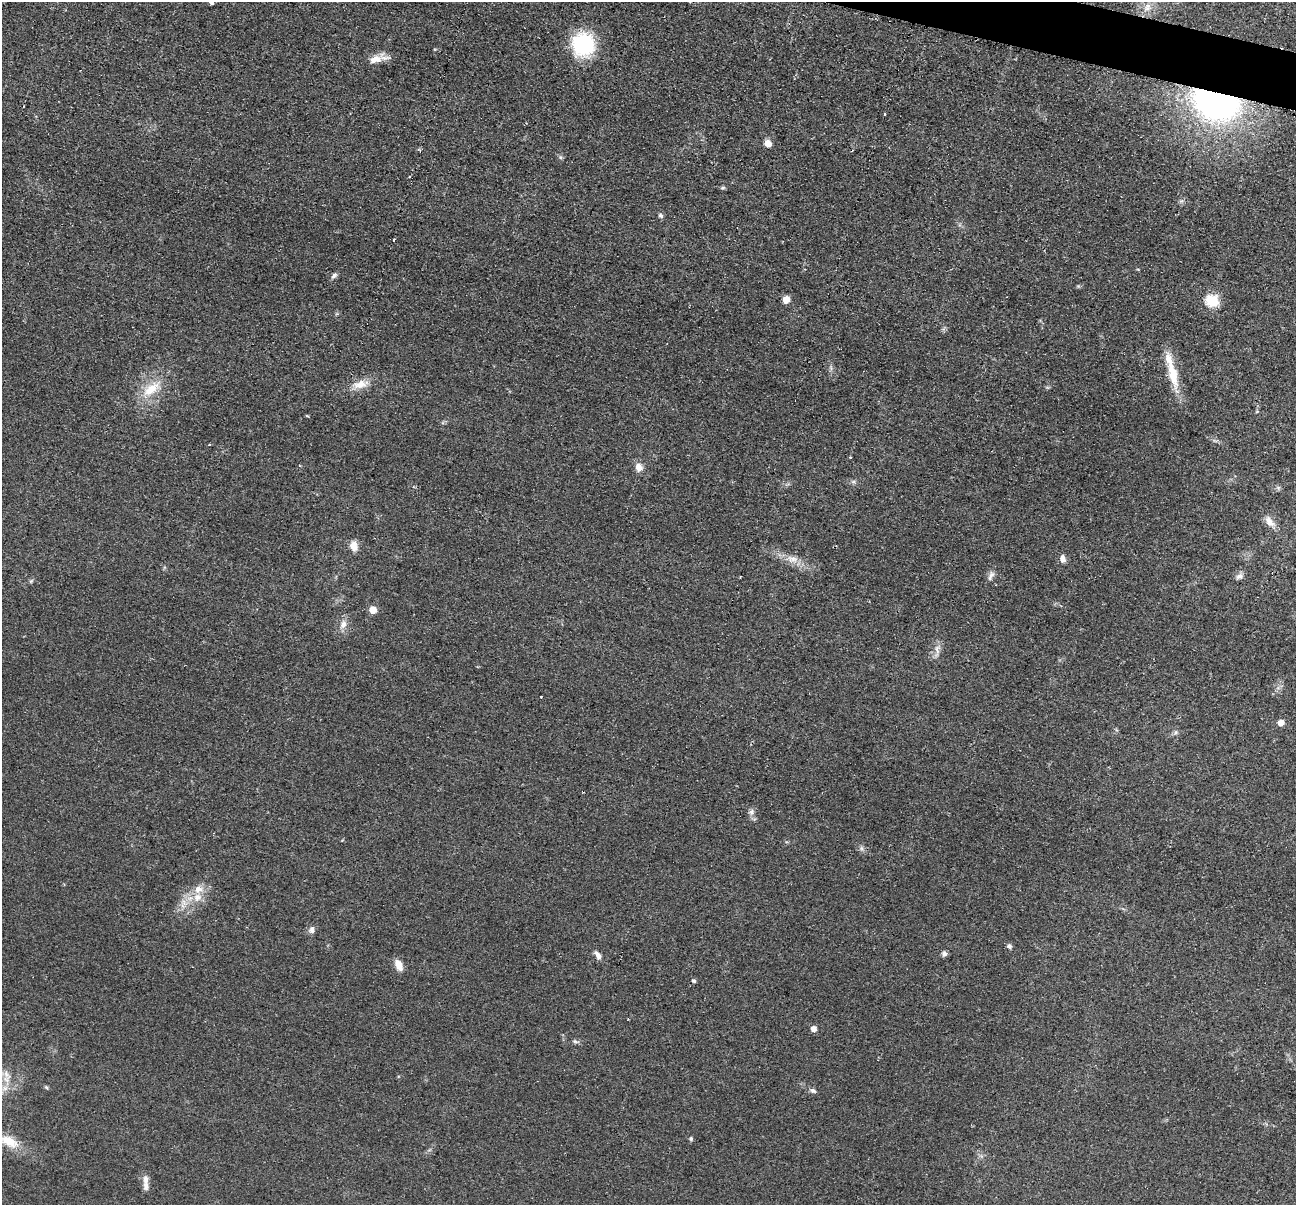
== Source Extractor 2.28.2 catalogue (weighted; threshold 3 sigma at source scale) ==
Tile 10 of 4 x 4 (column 2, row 3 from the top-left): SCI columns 1304-2597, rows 1463-2665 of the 5195 x 5211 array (HDU 1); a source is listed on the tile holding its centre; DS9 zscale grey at full resolution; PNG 1298 x 1207 px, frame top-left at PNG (2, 2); no overlay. Shown black and unused: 1% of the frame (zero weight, under 2 of 3 exposures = <1% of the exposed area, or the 3 px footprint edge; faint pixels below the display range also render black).
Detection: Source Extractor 2.28.2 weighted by HDU 2 'WHT'; one run over the whole footprint, this tile lists its part. Background 0.0452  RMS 0.0086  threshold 0.0386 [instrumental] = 3 sigma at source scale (4.5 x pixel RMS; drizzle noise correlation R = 1.50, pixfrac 1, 0.05/0.05 arcsec/px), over >= 5 px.
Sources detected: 56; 1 cosmic-ray / hot-pixel residue — not listed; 3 inside a brighter listed object's ellipse — not listed separately; the other 52 listed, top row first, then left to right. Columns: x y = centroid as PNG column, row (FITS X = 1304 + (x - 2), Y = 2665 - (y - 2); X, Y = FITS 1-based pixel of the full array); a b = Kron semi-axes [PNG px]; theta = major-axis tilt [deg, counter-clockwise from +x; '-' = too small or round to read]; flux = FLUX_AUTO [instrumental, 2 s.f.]
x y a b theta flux
211 2 4 4 - 2.5
1147 7 13 9 60 7.7
583 45 19 18 - 81
375 59 21 10 26 10
1216 101 33 23 -19 340
768 143 7 6 - 7.7
560 157 6 5 - 1.6
723 188 7 5 19 1.4
661 216 7 5 -45 2
394 240 3 2 - 2.1
1138 269 5 3 - 0.69
334 275 10 5 46 2.4
786 299 5 5 - 13
1212 301 7 6 - 65
1173 375 39 12 -76 24
360 384 24 11 13 11
151 389 30 13 38 22
1257 411 6 3 20 0.86
850 457 2 2 - 0.84
639 467 9 7 -66 7.4
853 482 7 4 0 1.7
1278 487 7 4 -18 1.5
1269 521 18 9 -50 7.3
354 546 12 9 -78 7.3
792 559 17 10 -7 9.1
1063 559 10 6 -82 3.9
991 575 16 6 63 3.8
1240 576 10 7 28 3.6
31 581 7 4 45 1.3
373 610 5 5 - 16
343 624 13 8 67 6.1
937 650 20 6 87 5.7
541 696 2 2 - 0.93
1281 722 6 5 - 8.5
1176 732 6 4 89 1.6
751 812 9 7 48 3.1
861 848 7 4 -89 1.8
197 897 13 12 - 11
184 903 15 7 78 7.8
311 930 10 8 74 3.4
1009 946 7 6 - 2.1
944 954 6 6 - 2.9
598 955 11 6 -62 4.4
399 965 14 8 -67 7.6
694 981 5 4 - 1.6
814 1029 5 5 - 6
575 1041 9 5 -20 1.9
46 1087 6 4 -44 1.1
813 1090 8 6 -20 2.4
691 1139 6 5 - 1.5
9 1141 28 13 -23 19
145 1179 14 8 -89 5.2
Overlapping masked pixels (flux is a lower limit): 1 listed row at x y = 1216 101
Isophote crosses this tile's border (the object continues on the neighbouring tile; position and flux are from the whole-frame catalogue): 2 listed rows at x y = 211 2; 9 1141